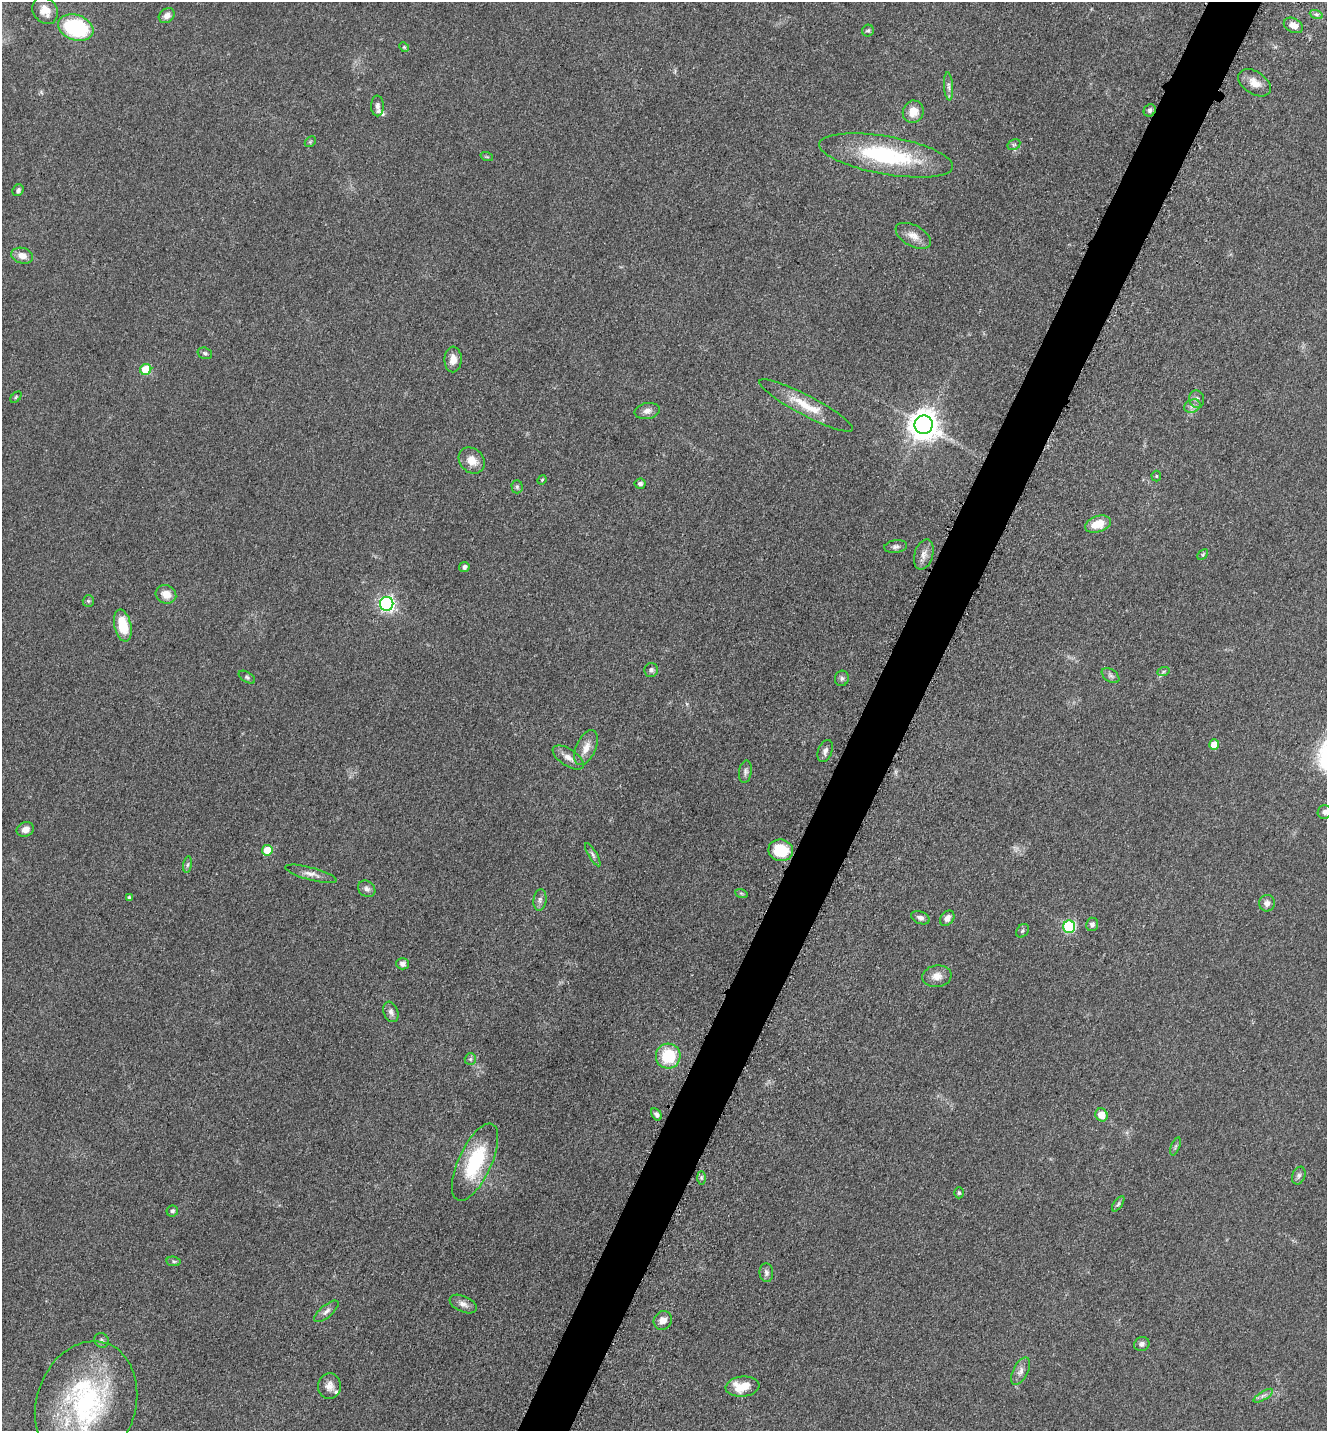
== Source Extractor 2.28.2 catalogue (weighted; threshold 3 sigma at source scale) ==
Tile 10 of 4 x 4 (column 2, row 3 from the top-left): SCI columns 1624-2948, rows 1471-2899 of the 5806 x 5775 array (HDU 1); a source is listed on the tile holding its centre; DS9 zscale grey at full resolution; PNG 1329 x 1433 px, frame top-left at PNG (2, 2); each listed source drawn as its Kron ellipse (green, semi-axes under 4 px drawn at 4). Shown black and unused: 4% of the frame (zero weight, under 3 of 5 exposures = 4% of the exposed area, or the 3 px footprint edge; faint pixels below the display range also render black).
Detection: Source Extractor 2.28.2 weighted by HDU 2 'WHT'; one run over the whole footprint, this tile lists its part. Background 0.0634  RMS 0.006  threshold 0.027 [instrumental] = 3 sigma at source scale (4.5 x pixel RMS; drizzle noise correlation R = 1.50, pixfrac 1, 0.05/0.05 arcsec/px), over >= 5 px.
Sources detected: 98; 3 inside a brighter listed object's ellipse — not listed separately; the other 95 listed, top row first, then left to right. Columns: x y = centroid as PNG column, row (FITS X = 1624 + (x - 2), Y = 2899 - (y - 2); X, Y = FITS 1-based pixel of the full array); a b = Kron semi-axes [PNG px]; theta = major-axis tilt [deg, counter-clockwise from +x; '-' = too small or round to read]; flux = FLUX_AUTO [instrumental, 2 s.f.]
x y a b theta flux
45 10 14 11 -54 7.4
1316 14 7 4 -19 1.2
167 16 8 6 39 3.8
1293 25 10 7 -26 4.6
76 28 18 12 -18 53
868 31 6 5 - 1
404 47 5 4 - 0.75
1255 83 18 11 -33 6.8
949 86 14 4 -85 2.3
377 106 10 6 90 2.5
1150 110 6 5 - 1.4
913 112 11 10 - 7.8
310 142 6 4 44 0.91
1014 145 7 5 29 1.1
886 155 68 19 -10 64
487 157 6 4 -19 0.76
18 190 6 5 - 1.4
913 236 19 10 -28 6.2
22 256 11 8 -15 5.2
205 353 7 5 -18 1.4
453 359 13 8 88 5.7
146 369 5 5 - 21
16 397 6 4 46 0.86
1197 399 9 7 -75 2.3
806 405 53 10 -28 16
1192 406 8 6 22 2.4
647 411 12 8 10 3.3
924 425 9 9 - 880
472 460 14 11 -47 7.2
1156 476 5 5 - 0.71
542 480 5 4 - 0.72
640 484 5 5 - 1.7
517 487 6 5 - 1.2
1098 524 13 8 18 12
896 547 11 6 7 2
924 555 15 9 73 4.4
1203 555 6 4 44 0.8
464 567 5 5 - 2.1
166 594 10 9 - 6.5
88 601 6 5 - 0.96
387 604 7 6 - 150
123 625 16 8 -77 15
651 670 7 6 - 1.7
1163 672 6 4 19 1
1111 676 10 6 -36 1.9
247 677 9 5 -32 1.2
842 678 8 7 - 1.7
1214 745 5 5 - 8.7
586 748 19 10 66 6.7
825 751 11 7 69 2.5
568 757 18 8 -33 4.8
745 772 11 6 82 2
1325 812 7 6 - 2.1
25 829 9 7 23 4.2
267 850 5 5 - 14
781 850 12 10 -10 20
593 855 13 4 -59 1.8
188 865 8 4 81 1.4
311 874 26 6 -15 4.3
367 889 9 7 -41 2.3
741 893 6 4 -19 0.83
130 898 4 4 - 1.6
540 900 11 6 83 2.1
1267 903 8 8 - 3
920 918 10 6 -21 2.1
947 918 8 6 51 3.7
1092 924 7 6 - 2.1
1069 927 6 6 - 62
1022 931 7 5 50 1.2
402 964 6 5 - 2.3
937 976 15 10 8 5.6
391 1012 10 7 -70 2.6
668 1056 12 12 - 24
470 1059 6 5 - 1.1
656 1114 7 4 -57 1.8
1101 1115 7 6 - 7.6
1175 1146 9 3 69 0.95
475 1162 42 16 65 41
1299 1176 9 6 66 1.7
701 1178 6 4 -89 1
959 1193 5 4 - 0.88
1118 1204 9 4 55 1.2
172 1211 6 5 - 1.3
173 1261 7 4 -7 1.1
766 1273 9 7 -85 2.2
463 1304 14 8 -24 3.3
326 1311 15 6 40 2.9
663 1320 10 8 51 4.5
101 1340 8 7 - 1.6
1142 1344 8 7 - 1.9
1020 1371 15 7 62 3.4
329 1386 13 11 -88 4.6
742 1386 17 10 6 13
1263 1396 11 4 32 1.7
86 1404 64 49 72 110
Isophote crosses this tile's border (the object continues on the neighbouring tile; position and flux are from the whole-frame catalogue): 2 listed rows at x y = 1325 812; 86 1404